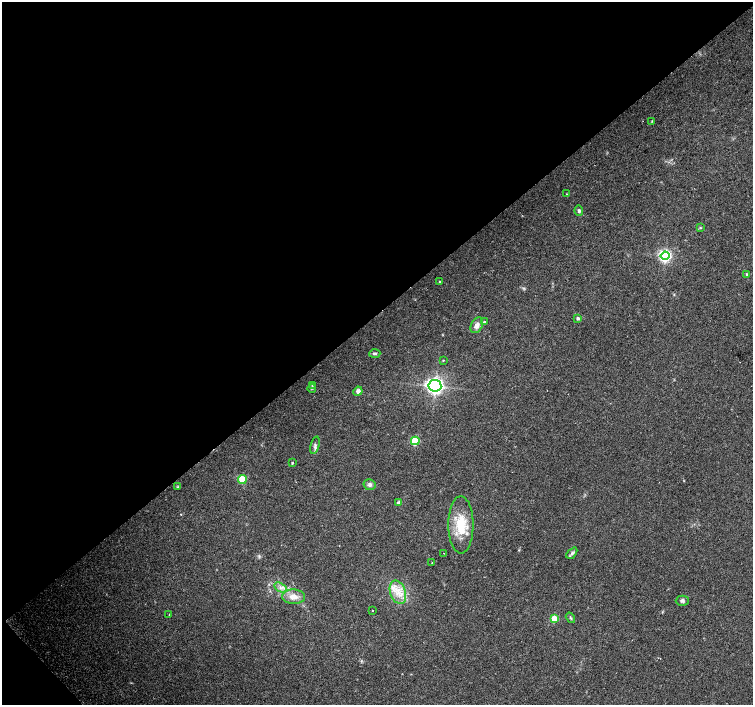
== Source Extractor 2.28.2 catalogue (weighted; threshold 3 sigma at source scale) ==
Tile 5 of 4 x 4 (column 1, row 2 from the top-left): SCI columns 35-1536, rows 3042-4447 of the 6068 x 6021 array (HDU 1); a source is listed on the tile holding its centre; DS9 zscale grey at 2 x 2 block average (1 PNG px = mean of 2 x 2 image px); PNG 755 x 707 px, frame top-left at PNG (2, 2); each listed source drawn as its Kron ellipse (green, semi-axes under 4 px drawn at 4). Shown black and unused: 45% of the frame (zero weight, under 2 of 3 exposures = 2% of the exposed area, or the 3 px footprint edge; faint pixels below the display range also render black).
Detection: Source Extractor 2.28.2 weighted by HDU 2 'WHT'; one run over the whole footprint, this tile lists its part. Background 0.0845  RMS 0.012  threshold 0.0519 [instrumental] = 3 sigma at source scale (4.5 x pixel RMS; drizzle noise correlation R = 1.50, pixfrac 1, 0.0396/0.0396 arcsec/px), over >= 5 px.
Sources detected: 35; all 35 listed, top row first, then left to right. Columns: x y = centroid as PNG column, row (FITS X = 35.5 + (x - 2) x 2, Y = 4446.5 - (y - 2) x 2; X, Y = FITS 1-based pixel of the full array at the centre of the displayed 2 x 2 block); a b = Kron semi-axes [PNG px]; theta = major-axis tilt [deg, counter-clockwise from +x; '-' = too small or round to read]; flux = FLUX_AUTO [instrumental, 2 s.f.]
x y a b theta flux
652 121 3 2 - 1.9
567 194 3 2 - 1.3
579 211 5 4 - 4.7
700 228 3 2 - 2.2
665 256 4 4 - 390
747 274 3 3 - 3.5
440 282 3 3 - 2.8
578 318 3 3 - 5.1
484 322 4 3 - 3.2
477 325 8 5 63 12
375 353 5 3 - 4.6
443 360 3 2 - 1.7
312 385 3 2 - 2.1
435 386 6 6 - 600
312 388 4 2 - 3
358 391 5 4 - 11
415 441 4 4 - 64
315 445 9 4 74 7.5
292 463 3 2 - 2.3
242 479 4 4 - 49
370 485 6 5 - 8.1
178 487 4 3 - 2.3
398 503 4 3 - 8.3
461 525 28 12 -90 82
443 553 2 2 - 3.2
572 553 7 3 48 5.5
432 562 2 2 - 1.3
281 588 7 3 -32 8.4
398 592 12 7 -70 34
293 597 11 7 -1 25
682 601 6 5 - 6.6
373 611 2 2 - 13
169 614 3 2 - 1.4
554 618 4 4 - 37
570 618 5 2 - 3.1
Diffuse or blended objects may show on this block-average render without a row.